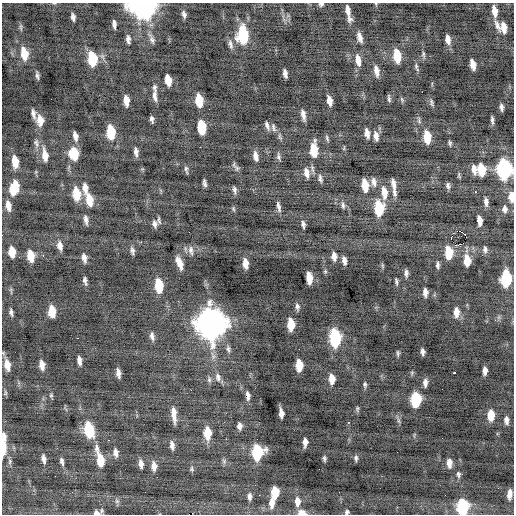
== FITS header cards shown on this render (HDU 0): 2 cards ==
NAXIS1  =                  512 / Axis length
NAXIS2  =                  512 / Axis length

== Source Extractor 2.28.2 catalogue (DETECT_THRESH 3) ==
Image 512 x 512 px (HDU 0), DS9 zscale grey, 1 PNG px = 1 image px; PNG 516 x 516 px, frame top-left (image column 1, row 512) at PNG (2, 3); no overlay
Background -0.126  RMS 0.8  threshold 2.39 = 3 sigma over >= 5 px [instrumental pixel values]
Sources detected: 196; all 196 listed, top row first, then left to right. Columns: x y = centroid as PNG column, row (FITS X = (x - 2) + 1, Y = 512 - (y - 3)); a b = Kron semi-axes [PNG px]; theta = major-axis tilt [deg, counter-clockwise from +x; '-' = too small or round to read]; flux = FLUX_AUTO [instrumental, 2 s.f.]
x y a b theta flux
321 4 5 4 - 130
376 4 5 3 - 47
140 5 11 8 26 11000
147 6 12 8 85 14000
348 10 15 6 -79 340
494 11 11 5 -79 490
184 14 8 5 -74 170
73 17 7 4 -78 180
350 19 9 7 -83 200
114 24 8 3 -84 180
498 26 17 6 -67 290
21 27 10 4 -89 99
504 27 9 5 -80 540
243 35 13 7 -87 3700
360 37 13 6 -73 310
128 39 9 4 -82 180
448 39 10 5 -80 310
152 40 11 6 -69 190
230 44 12 5 -74 200
24 54 14 7 -80 960
423 54 9 5 -83 120
397 56 11 6 -80 1300
92 59 11 7 -82 2200
358 60 13 6 -80 480
473 65 9 5 -78 480
416 67 12 4 -72 130
376 71 12 5 -77 400
285 73 8 4 -79 230
37 76 9 4 -81 140
168 80 9 5 -79 640
154 88 11 6 -77 160
422 92 2 2 - 78
155 96 14 5 -83 240
389 98 8 3 -81 100
402 99 8 4 -70 83
199 100 10 6 -81 1300
126 101 9 5 -83 530
329 101 9 5 -77 400
431 103 11 4 -73 130
501 107 7 3 -81 170
33 114 11 5 -76 220
303 115 12 4 -78 270
152 119 6 3 -80 140
40 120 13 8 -83 540
492 120 8 3 -83 140
267 125 10 4 -70 170
202 127 11 6 -85 1700
273 127 12 5 -76 170
111 132 11 6 -83 1800
367 133 10 5 -79 300
75 136 10 5 -77 270
376 136 11 5 -80 280
280 137 9 4 -68 120
427 137 11 6 -82 1200
327 138 9 4 -73 100
36 143 12 6 -71 200
450 143 6 4 -81 89
200 147 2 2 - 27
317 148 3 3 - 220
344 148 6 3 72 56
313 149 14 6 -86 1200
136 152 10 5 -83 210
74 153 11 8 -83 1400
45 155 15 6 -82 530
256 156 11 5 -77 320
278 157 11 5 -82 150
15 161 11 5 -81 840
237 168 8 7 - 150
474 169 9 5 -81 320
504 169 12 8 -87 12000
186 170 10 4 -77 110
481 170 10 6 -83 1300
306 173 14 7 -76 400
459 175 8 3 -79 69
320 178 9 4 -78 150
374 182 11 6 -81 240
204 183 7 3 -79 140
365 185 10 5 -80 990
448 185 7 5 -82 130
394 186 16 4 -82 370
14 188 13 8 71 1300
85 188 13 6 -85 390
234 190 8 4 -80 150
476 192 3 3 - 100
384 193 14 7 -82 660
76 194 12 7 -82 1200
511 197 11 6 -89 470
89 200 13 7 -77 840
486 202 8 4 -84 230
343 205 9 5 -84 120
8 206 12 6 -81 390
278 207 14 5 -78 210
379 208 11 6 -85 2400
233 209 7 4 -71 72
505 209 9 6 -87 210
86 220 10 4 -80 210
159 220 9 3 -80 100
479 221 9 4 -84 500
154 224 9 6 -77 190
303 224 8 4 -82 160
460 231 3 2 - 570
465 235 3 2 - 260
451 238 3 2 - 670
141 242 2 2 - 230
458 245 5 2 - 130
60 246 11 6 -77 320
485 249 8 5 -85 150
132 250 9 5 -80 160
191 250 12 6 -83 190
12 252 10 6 -83 730
449 253 9 6 -87 1400
43 255 4 4 - 59
31 256 10 6 -81 860
334 256 9 5 -83 320
84 258 9 5 -78 260
344 260 8 4 -78 220
467 261 10 6 -85 920
179 263 12 5 -70 550
245 263 9 5 -81 470
438 265 7 4 -87 140
325 271 5 5 - 70
406 273 7 3 90 150
309 278 10 5 -84 830
506 279 11 6 89 4400
85 281 8 3 -78 150
396 281 7 3 -82 99
159 285 11 6 -81 1900
425 292 8 4 -86 280
297 307 9 5 -81 160
52 311 10 6 -84 930
11 312 7 4 -77 150
456 312 10 6 -88 440
211 323 15 11 -83 72000
291 324 10 6 -85 1000
152 336 10 5 -79 210
78 338 3 2 - 120
335 338 11 7 -86 6100
228 349 9 6 -84 150
422 352 6 4 -81 180
398 353 8 4 89 93
79 360 8 4 -80 250
7 365 13 6 -78 550
42 365 10 5 -79 390
299 365 10 5 -86 1000
485 371 7 4 -90 300
454 372 3 3 - 440
118 373 9 4 -81 250
218 377 12 7 -78 250
332 379 9 5 -86 600
209 380 9 5 85 140
425 383 8 4 -89 230
365 384 7 5 -89 110
442 389 2 2 - 18
191 390 3 2 - 56
5 393 8 5 83 88
51 395 6 5 - 82
248 396 10 5 -84 230
416 399 10 6 87 3500
357 409 8 4 80 86
281 413 8 4 -84 340
174 414 17 5 -84 500
491 415 9 6 90 960
506 420 8 5 -82 260
348 422 3 3 - 40
239 426 6 5 - 210
89 429 12 7 -78 2800
207 433 11 6 -87 1100
4 436 11 6 -76 250
109 440 3 2 - 150
305 442 8 4 89 320
172 445 10 5 -81 240
3 447 17 5 -89 890
258 452 10 7 85 4000
116 453 10 6 -84 250
324 458 6 4 90 110
356 458 7 5 -89 120
43 459 11 5 -78 240
100 459 17 6 -75 1300
10 461 9 5 84 120
62 461 10 5 -78 160
449 463 8 5 -87 370
141 464 9 5 -83 240
154 466 10 6 -87 360
192 469 7 5 -69 98
458 474 7 5 -84 110
275 492 9 6 87 1300
509 494 9 4 84 300
259 495 2 2 - 190
249 496 11 6 -89 200
117 501 7 6 - 130
297 501 12 7 -88 460
272 503 12 6 88 490
463 506 10 7 -89 5300
347 512 6 5 - 110
96 513 9 6 -14 230
302 513 8 5 -9 500
At the frame edge (FLAGS 8, measured only in part): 12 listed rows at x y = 321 4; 376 4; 140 5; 147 6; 504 169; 511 197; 7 365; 3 447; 463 506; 347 512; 96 513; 302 513